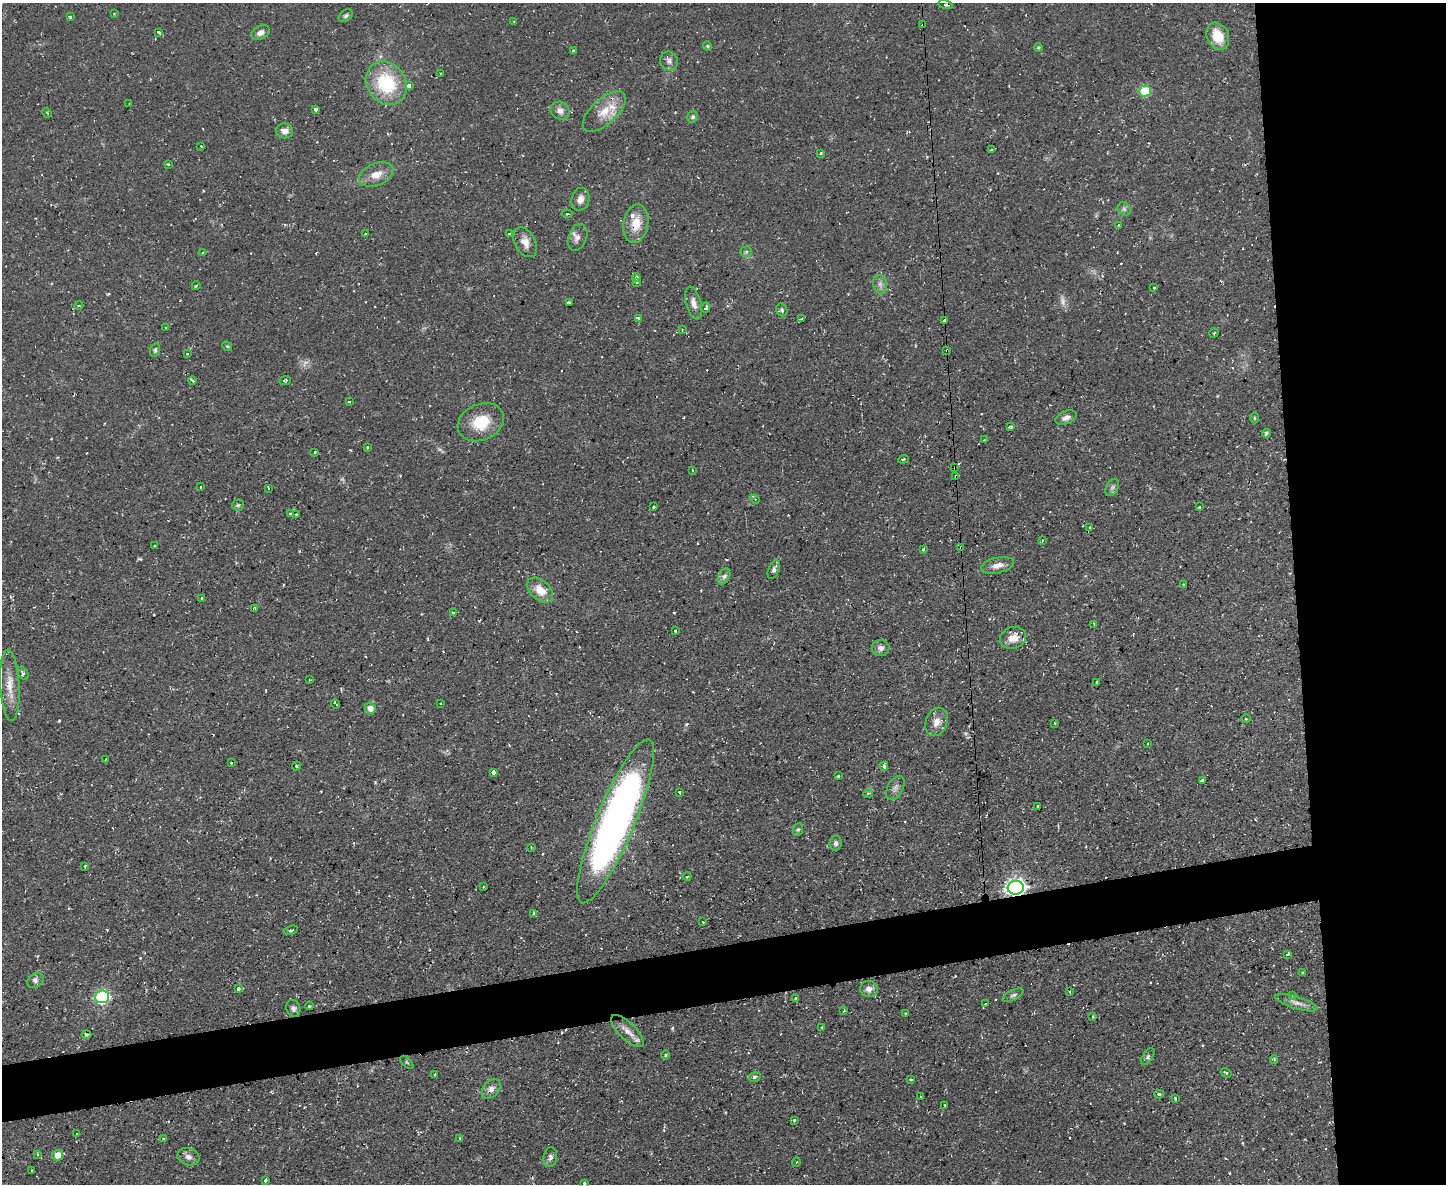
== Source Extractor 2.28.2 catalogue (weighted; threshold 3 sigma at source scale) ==
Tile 6 of 3 x 4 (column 3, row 2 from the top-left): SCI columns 3020-4463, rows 2366-3547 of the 4703 x 4729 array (HDU 1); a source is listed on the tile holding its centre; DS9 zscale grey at full resolution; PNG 1448 x 1186 px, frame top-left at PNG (2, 3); each listed source drawn as its Kron ellipse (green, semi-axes under 4 px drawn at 4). Shown black and unused: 15% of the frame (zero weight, under 2 of 3 exposures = <1% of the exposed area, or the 3 px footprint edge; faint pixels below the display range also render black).
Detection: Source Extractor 2.28.2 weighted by HDU 2 'WHT'; one run over the whole footprint, this tile lists its part. Background 0.0596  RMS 0.0061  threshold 0.0276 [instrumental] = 3 sigma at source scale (4.5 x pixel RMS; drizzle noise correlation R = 1.50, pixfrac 1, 0.05/0.05 arcsec/px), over >= 5 px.
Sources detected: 198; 3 too faint to see at this stretch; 12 cosmic-ray / hot-pixel residue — neither listed nor drawn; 4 inside a brighter listed object's ellipse — not listed separately; the other 179 listed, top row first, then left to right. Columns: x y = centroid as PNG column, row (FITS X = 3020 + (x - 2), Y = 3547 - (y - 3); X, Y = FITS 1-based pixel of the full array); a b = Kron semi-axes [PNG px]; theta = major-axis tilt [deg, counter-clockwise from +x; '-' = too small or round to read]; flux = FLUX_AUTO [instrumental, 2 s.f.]
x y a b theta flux
945 5 7 2 -12 1
114 14 3 2 - 0.47
346 16 8 5 39 1.5
70 17 3 3 - 4.4
514 22 3 3 - 0.57
923 25 3 2 - 1.3
159 32 4 3 - 4.2
261 33 10 6 25 3.3
1218 36 14 10 -65 13
707 46 4 4 - 0.82
1038 47 4 4 - 0.76
574 51 4 3 - 1.4
669 61 9 8 - 2.7
441 74 3 3 - 1.1
386 83 23 19 -56 37
409 85 3 3 - 3.9
1145 91 6 5 - 29
129 103 2 2 - 0.36
315 109 3 3 - 5.6
560 111 10 8 -30 3.5
604 111 26 12 42 12
47 113 5 3 - 0.68
693 117 6 5 - 1.2
285 131 8 7 - 3.9
201 146 3 2 - 0.91
992 150 3 3 - 1.2
821 153 4 3 - 0.98
168 164 3 3 - 0.98
376 174 18 11 22 7.5
580 199 11 9 75 3.8
1124 209 7 6 - 1.6
567 214 5 2 - 0.76
636 224 19 12 80 11
1118 225 3 2 - 0.43
365 234 3 3 - 1.3
509 234 3 3 - 1.2
577 237 14 9 69 3.7
525 242 16 10 -61 5.6
746 252 5 5 - 1.1
203 253 3 3 - 2.2
636 278 4 3 - 7.7
637 282 3 2 - 0.86
880 284 9 7 -75 2.6
196 286 4 2 - 0.54
1154 288 3 3 - 0.93
569 303 4 3 - 1.5
694 303 17 7 -76 4.2
79 306 4 3 - 0.77
706 308 5 3 - 2.9
782 310 6 5 - 1.3
639 318 4 4 - 1.2
802 319 3 3 - 2.4
944 321 4 3 - 2.3
166 327 3 2 - 0.54
682 330 3 2 - 0.68
1214 333 5 3 - 0.57
227 346 5 4 - 0.79
155 350 7 5 81 1.2
947 351 3 3 - 1
187 354 3 2 - 0.66
192 380 4 3 - 1.4
285 380 6 3 23 0.89
349 402 4 3 - 0.64
1066 418 11 6 23 2.9
1254 418 5 3 - 0.64
481 422 24 18 23 19
1011 427 3 3 - 1.2
1266 433 5 3 - 1.4
984 440 3 2 - 0.49
367 447 3 3 - 0.97
315 452 3 3 - 0.51
903 459 5 3 - 0.75
955 468 3 2 - 0.42
692 470 3 2 - 0.74
956 476 3 3 - 19
201 487 3 2 - 0.77
1112 487 9 6 63 1.8
268 488 3 2 - 1.3
755 499 5 4 - 0.78
238 505 6 5 - 1.1
653 507 3 3 - 1.9
1199 507 3 3 - 1.2
290 514 4 3 - 1.5
297 515 3 3 - 1.5
1090 528 4 3 - 0.82
1042 540 3 3 - 0.76
154 546 3 3 - 1
961 548 3 3 - 1.7
923 549 3 2 - 0.97
997 565 17 7 13 5
774 570 10 5 68 1.9
724 577 8 5 62 1.9
1184 584 3 3 - 0.54
540 590 15 9 -42 9.9
202 598 3 3 - 0.74
255 609 3 3 - 0.91
453 612 3 3 - 1.1
1094 625 4 2 - 0.95
675 631 3 2 - 0.84
1013 638 13 10 20 6.5
881 648 8 8 - 2.8
23 673 7 4 -57 1.4
309 680 2 2 - 0.49
1097 682 3 3 - 1.1
10 685 36 9 -87 11
441 703 3 2 - 0.6
336 704 5 2 - 0.82
370 708 6 5 - 4.8
1246 718 4 3 - 0.58
937 722 14 10 69 6
1055 723 3 2 - 0.59
1148 744 3 2 - 0.77
106 759 4 3 - 0.6
231 763 3 2 - 0.67
296 766 4 4 - 0.83
884 766 4 3 - 2.1
493 772 4 3 - 4.7
838 776 2 2 - 0.62
1202 780 4 2 - 0.87
895 788 13 7 61 2.8
680 792 4 2 - 0.72
868 793 5 3 - 0.68
1038 806 3 3 - 1.7
616 821 88 19 67 370
798 830 6 5 - 0.95
836 843 7 6 - 1.7
531 847 3 3 - 0.5
85 866 3 2 - 0.74
687 876 4 3 - 0.56
483 887 3 2 - 0.81
1016 888 8 7 - 290
533 913 4 2 - 0.9
703 922 3 2 - 0.39
291 930 7 4 21 1.2
1288 954 4 3 - 1.1
1303 973 4 3 - 0.67
35 980 9 7 38 2.3
238 989 3 3 - 2.1
869 989 9 8 - 3.6
1070 991 3 2 - 0.94
1013 995 11 5 27 1.6
1293 995 3 3 - 1.1
102 997 7 6 - 99
796 998 3 3 - 1.7
985 1003 4 2 - 0.63
1296 1003 22 6 -17 4.1
309 1006 4 3 - 0.77
293 1008 9 7 -69 2.1
844 1011 3 2 - 0.56
905 1013 3 2 - 0.68
1093 1016 4 3 - 0.78
822 1028 4 3 - 0.87
627 1031 21 8 -44 6
86 1034 5 2 - 1.2
665 1055 5 3 - 0.74
1148 1057 9 5 56 1.4
1274 1060 4 4 - 0.72
407 1062 8 3 -45 0.77
1226 1073 6 3 -31 0.9
435 1074 3 3 - 1.1
754 1077 6 4 18 1.2
911 1080 3 3 - 0.91
491 1089 11 7 47 3.5
1159 1094 5 4 - 0.95
920 1097 3 2 - 0.58
1175 1098 3 3 - 1.9
945 1105 4 3 - 2.2
794 1120 3 3 - 1.4
76 1134 2 2 - 0.62
164 1139 4 3 - 2.1
460 1139 3 3 - 1.8
37 1154 4 3 - 0.71
58 1155 5 5 - 9.1
188 1157 11 8 -19 2.9
550 1157 10 7 80 2.2
796 1162 5 3 - 0.49
32 1171 3 3 - 0.9
265 1180 4 3 - 1
584 1184 3 3 - 1.2
Overlapping masked pixels (flux is a lower limit): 10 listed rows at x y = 923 25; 636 224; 944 321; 947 351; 481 422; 955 468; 956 476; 961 548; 616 821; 1016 888
Isophote crosses this tile's border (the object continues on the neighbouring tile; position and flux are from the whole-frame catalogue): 1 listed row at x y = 584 1184